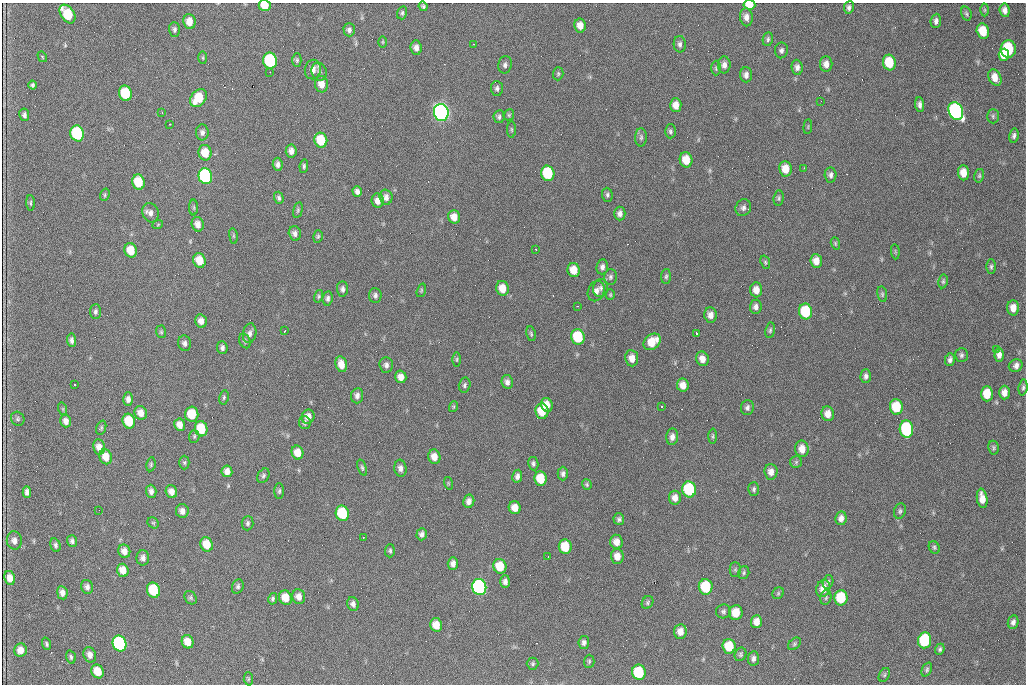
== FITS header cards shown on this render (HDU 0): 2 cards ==
NAXIS1  =                 1024 /fastest changing axis
NAXIS2  =                  682 /next to fastest changing axis

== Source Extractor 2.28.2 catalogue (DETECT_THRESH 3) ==
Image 1024 x 682 px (HDU 0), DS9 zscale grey, 1 PNG px = 1 image px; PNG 1028 x 686 px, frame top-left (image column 1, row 682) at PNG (2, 3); each listed source drawn as its Kron ellipse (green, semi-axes under 4 px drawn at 4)
Background 2320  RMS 33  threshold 97.8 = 3 sigma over >= 5 px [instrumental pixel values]
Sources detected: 285; all 285 listed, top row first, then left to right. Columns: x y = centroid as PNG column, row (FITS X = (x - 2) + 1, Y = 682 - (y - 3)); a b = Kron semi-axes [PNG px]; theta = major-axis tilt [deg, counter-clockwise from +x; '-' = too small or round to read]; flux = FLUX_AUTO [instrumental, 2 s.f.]
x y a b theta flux
265 5 6 5 - 3.6e+04
749 5 6 5 - 3.1e+04
423 6 5 4 - 3.6e+03
849 7 6 5 - 6.0e+03
985 10 6 4 90 2.6e+03
1005 10 7 5 -83 1.1e+04
402 13 6 5 - 4.3e+03
966 13 7 5 -72 4.2e+03
67 14 10 6 -56 8.8e+04
746 17 9 6 -83 1.1e+04
936 21 7 5 84 7.6e+03
189 22 7 6 - 2.2e+04
580 26 7 5 -78 1.7e+04
174 29 7 5 -89 5.5e+03
349 30 7 5 -87 6.9e+03
983 31 8 6 -77 4.8e+04
768 39 7 5 79 4.3e+03
383 42 6 4 90 2.5e+03
474 44 2 2 - 1.5e+03
680 44 8 6 -88 6.8e+03
416 48 7 5 -84 1.1e+04
1008 49 8 7 - 1.5e+05
781 50 8 6 79 6.5e+03
1004 55 6 5 - 2.9e+04
42 57 6 4 -59 2.3e+03
203 58 6 3 -89 2.4e+03
297 60 7 4 -90 3.8e+03
270 61 8 6 -77 2.4e+05
889 62 8 6 -77 6.7e+04
826 64 8 6 -89 1.4e+04
505 65 8 6 79 7.4e+03
724 65 8 6 88 1.1e+04
797 67 7 5 -84 8.8e+03
716 68 7 5 90 3.8e+03
313 70 10 8 81 1.5e+04
270 72 3 2 - 2.1e+03
319 72 9 7 -68 7.1e+03
558 74 6 5 - 3.6e+03
746 75 7 6 - 8.5e+03
995 78 8 6 -62 2.1e+04
321 84 8 6 -80 1.9e+04
32 85 4 3 - 3.7e+03
497 88 7 6 - 6.0e+03
125 93 8 6 -76 1.0e+05
198 98 10 7 53 6.3e+04
821 101 2 2 - 1.0e+03
676 105 7 5 -87 1.7e+04
920 105 7 4 -86 7.8e+03
956 111 9 7 -69 5.9e+05
162 112 2 2 - 1.2e+03
441 112 8 7 - 1.2e+06
24 115 6 5 - 5.7e+03
509 115 6 5 - 3.2e+03
993 116 7 5 -88 4.0e+03
499 117 6 5 - 5.4e+03
170 124 3 2 - 2.8e+03
808 127 7 3 85 2.1e+03
511 129 8 4 -89 3.0e+03
670 131 7 5 89 4.9e+03
202 132 8 6 87 8.3e+03
77 133 8 6 -75 2.0e+05
1014 136 7 4 79 6.0e+03
641 137 9 6 89 5.8e+03
321 140 7 6 - 6.5e+04
291 151 6 5 - 1.1e+04
205 153 8 6 -78 3.9e+04
686 160 7 6 - 3.7e+04
278 164 6 5 - 8.0e+03
304 166 7 4 83 4.4e+03
804 168 3 3 - 1.5e+03
785 169 7 6 - 3.0e+04
548 173 8 6 -77 1.3e+05
963 173 7 5 -86 2.5e+04
830 175 7 6 - 7.4e+03
205 176 8 7 - 3.6e+05
979 176 7 5 75 3.6e+03
138 182 8 6 -75 6.0e+04
357 192 5 4 - 8.6e+03
105 195 6 4 72 3.1e+03
607 195 7 5 -88 4.8e+03
386 197 7 6 - 1.1e+04
279 198 6 4 -73 4.7e+03
779 198 7 5 83 4.2e+03
378 201 7 6 - 1.5e+04
31 203 8 3 -87 3.0e+03
194 208 8 4 -90 3.1e+03
743 208 9 7 60 8.5e+03
298 210 8 4 77 4.0e+03
151 213 10 8 -74 1.1e+04
620 213 7 6 - 9.7e+03
454 217 7 6 - 1.9e+04
158 224 5 3 - 2.1e+03
198 224 7 6 - 1.4e+04
295 233 7 6 - 8.9e+03
233 236 8 4 -82 3.2e+03
318 236 6 4 74 3.4e+03
835 243 6 4 -72 2.7e+03
536 249 3 3 - 2.4e+03
131 250 7 6 - 3.9e+04
895 252 7 3 -85 2.5e+03
199 260 7 6 - 3.7e+04
816 261 7 6 - 1.9e+04
765 262 7 4 -72 3.2e+03
602 267 7 6 - 8.1e+03
991 267 7 5 89 4.4e+03
574 270 7 6 - 3.1e+04
666 276 7 5 87 4.2e+03
610 277 8 6 88 5.8e+03
943 281 7 4 80 3.8e+03
502 288 7 6 - 3.0e+04
601 288 9 7 79 8.3e+03
342 289 7 5 -87 6.9e+03
421 290 7 4 71 2.8e+03
756 290 7 6 - 1.8e+04
596 291 10 8 66 1.4e+04
882 294 8 5 -81 3.9e+03
375 295 7 6 - 6.6e+03
610 295 5 4 - 2.8e+03
319 296 6 4 75 3.3e+03
328 298 7 5 82 5.9e+03
577 306 2 2 - 1.2e+03
756 307 7 6 - 8.4e+03
1013 308 7 6 - 1.8e+04
806 311 8 6 -82 1.2e+05
95 312 7 5 87 5.4e+03
710 315 7 6 - 1.3e+04
201 321 7 5 -78 1.3e+04
770 330 8 5 81 4.3e+03
284 331 4 3 - 1.4e+03
161 332 6 5 - 3.4e+03
250 333 10 6 81 9.7e+03
531 334 7 4 -79 3.7e+03
697 334 4 3 - 7.3e+03
578 337 8 6 -78 1.2e+05
72 340 7 4 -85 6.6e+03
245 341 7 5 -65 4.7e+03
652 342 9 7 41 4.3e+04
184 343 8 6 -79 7.6e+03
222 348 6 5 - 6.1e+03
997 349 3 3 - 2.4e+03
961 355 7 6 - 5.3e+03
999 355 7 4 88 1.1e+04
632 358 8 6 -82 1.8e+04
457 359 7 3 90 2.9e+03
702 359 7 6 - 1.6e+04
950 360 6 5 - 6.9e+03
341 364 8 5 -76 2.1e+04
386 365 7 6 - 7.9e+03
1016 366 7 6 - 1.0e+04
866 376 7 5 89 7.0e+03
401 377 6 5 - 1.6e+04
507 382 7 5 -80 8.5e+03
75 384 3 3 - 9.3e+03
465 385 7 5 76 5.1e+03
683 385 6 5 - 1.9e+04
1023 387 8 4 84 4.4e+03
1004 393 7 5 90 1.4e+04
987 394 7 6 - 4.8e+04
357 396 8 6 83 8.8e+03
224 397 7 4 80 3.7e+03
128 399 7 5 -90 8.4e+03
547 405 7 5 -67 2.7e+04
453 407 5 3 - 2.4e+03
661 407 3 3 - 6.0e+03
896 407 8 6 -85 7.8e+04
747 408 7 6 - 7.1e+03
63 409 6 4 -72 2.1e+03
542 411 8 6 -85 5.1e+04
141 413 7 6 - 1.7e+04
192 414 7 6 - 5.3e+04
828 414 7 6 - 1.9e+04
308 417 7 6 - 1.6e+04
18 419 7 6 - 4.2e+03
66 421 6 5 - 1.1e+04
129 421 7 6 - 7.0e+04
305 422 6 6 - 5.0e+03
180 425 6 5 - 1.6e+04
101 428 7 4 72 3.5e+03
201 429 8 6 -76 7.1e+04
906 429 9 6 -85 1.9e+05
194 436 6 5 - 3.9e+03
713 436 7 4 89 3.4e+03
672 437 8 6 83 1.1e+04
99 447 7 6 - 1.5e+04
993 448 7 5 -80 4.0e+03
802 449 8 6 -82 2.1e+04
297 453 7 6 - 2.6e+04
106 457 7 6 - 2.5e+04
434 457 7 6 - 1.9e+04
184 462 7 5 -89 3.7e+03
796 462 6 6 - 3.5e+03
151 464 7 4 81 3.7e+03
533 464 7 5 -80 5.0e+03
362 468 8 4 -71 4.0e+03
400 468 8 6 -82 9.8e+03
227 471 6 5 - 1.3e+04
771 472 8 6 -86 1.4e+04
563 474 7 5 89 6.4e+03
263 476 7 5 59 4.8e+03
517 476 6 5 - 7.5e+03
540 479 7 6 - 5.9e+04
448 483 6 4 -72 2.5e+03
587 484 5 5 - 3.5e+03
689 489 8 7 - 1.7e+05
754 489 7 5 87 4.7e+03
151 491 6 5 - 8.4e+03
279 491 7 5 88 4.2e+03
27 492 6 4 -86 8.6e+03
171 492 6 5 - 1.5e+04
675 498 7 6 - 1.4e+04
982 498 10 5 -81 2.2e+04
469 501 7 5 78 1.1e+04
515 508 6 6 - 2.0e+04
99 510 2 2 - 8.3e+02
182 511 7 6 - 1.1e+04
900 511 8 5 73 4.9e+03
342 513 8 6 -76 1.2e+05
841 518 7 5 82 1.1e+04
619 519 6 5 - 5.0e+03
153 523 6 5 - 3.1e+03
248 523 7 6 - 5.1e+03
422 534 6 5 - 7.4e+03
363 537 3 2 - 2.0e+03
14 541 9 7 -81 1.2e+04
72 541 6 5 - 5.7e+03
616 542 7 6 - 1.6e+04
207 544 7 6 - 4.2e+04
55 545 7 5 -74 5.3e+03
565 547 7 6 - 6.0e+04
934 547 6 5 - 3.9e+03
124 551 7 6 - 1.4e+04
390 551 6 5 - 4.3e+03
617 556 7 6 - 1.9e+04
548 557 3 2 - 3.6e+03
143 558 7 6 - 9.4e+03
453 563 6 5 - 1.0e+04
500 566 7 6 - 5.1e+04
123 570 6 5 - 2.6e+04
735 570 7 5 90 4.0e+03
744 573 6 5 - 4.1e+03
10 578 7 5 -80 1.8e+04
505 582 6 5 - 8.3e+03
828 582 7 5 73 4.9e+03
238 586 7 5 67 5.5e+03
87 587 7 6 - 8.3e+03
479 587 8 7 - 5.8e+05
706 587 8 7 - 1.1e+05
823 588 9 7 71 2.2e+04
153 590 8 6 -67 1.1e+05
62 593 6 5 - 1.1e+04
778 593 6 5 - 3.5e+03
299 597 7 6 - 1.5e+04
826 597 7 5 76 4.3e+03
191 598 7 5 -55 4.1e+03
285 598 7 6 - 3.4e+04
841 598 8 6 88 9.0e+04
273 599 6 4 76 4.5e+03
647 602 7 5 59 4.0e+03
353 604 7 5 -70 8.3e+03
723 611 7 7 - 5.7e+03
736 612 7 6 - 3.2e+04
756 622 6 5 - 1.8e+04
1013 622 7 5 78 7.1e+03
436 625 7 6 - 2.7e+04
680 631 7 6 - 1.8e+04
925 640 8 6 82 1.9e+05
188 642 7 5 -69 2.8e+04
584 642 6 5 - 7.0e+03
120 643 8 6 -67 3.9e+05
47 644 6 4 -71 3.8e+03
795 644 7 5 43 3.8e+03
729 646 7 6 - 5.4e+04
940 649 6 4 67 4.1e+03
20 650 7 6 - 1.6e+04
740 654 7 5 66 4.2e+03
90 655 8 6 -70 1.2e+04
71 657 7 4 -76 4.0e+03
753 658 7 5 82 7.3e+03
589 661 6 5 - 3.7e+03
533 664 6 6 - 4.0e+03
927 670 7 5 67 3.8e+03
98 671 7 6 - 3.8e+04
639 672 7 7 - 1.2e+05
884 675 7 5 61 3.9e+03
248 679 6 4 -85 3.0e+03
At the frame edge (FLAGS 8, measured only in part): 2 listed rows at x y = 265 5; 749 5

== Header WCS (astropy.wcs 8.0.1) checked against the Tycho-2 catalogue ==
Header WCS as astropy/WCSLIB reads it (CRVAL/CRPIX/CD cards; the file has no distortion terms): RA---TAN/DEC--TAN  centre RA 07:09:20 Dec +30:56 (107.33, +30.93 deg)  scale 1.43 arcsec/px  FOV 24.4' x 16.3'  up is -93 deg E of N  parity flipped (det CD > 0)
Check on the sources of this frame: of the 60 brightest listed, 6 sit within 2.1 arcsec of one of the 9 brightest Tycho-2 stars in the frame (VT <= 12.48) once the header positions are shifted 0.54 arcsec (0.51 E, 0.17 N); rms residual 1.03 arcsec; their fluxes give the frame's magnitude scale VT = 25.88 - 2.5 log10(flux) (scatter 0.21 mag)
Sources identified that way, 6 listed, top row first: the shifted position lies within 2.1 arcsec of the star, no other Tycho-2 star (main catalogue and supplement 1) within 4.2 arcsec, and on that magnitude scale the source's flux lands within +1.5 / -3 mag of the star's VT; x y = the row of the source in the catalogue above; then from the Tycho-2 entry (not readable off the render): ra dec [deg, ICRS J2000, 3 dp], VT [Tycho-2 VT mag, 2 dp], TYC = Tycho-2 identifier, HIP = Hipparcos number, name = IAU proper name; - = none
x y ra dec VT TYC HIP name
956 111 107.215 +31.104 11.64 2438-821-1 - -
441 112 107.226 +30.900 10.76 2438-883-1 - -
77 133 107.244 +30.756 12.13 2438-718-1 - -
205 176 107.261 +30.807 12.26 2438-856-1 - -
479 587 107.445 +30.924 11.38 2438-1056-1 - -
120 643 107.478 +30.782 11.68 2438-545-1 - -